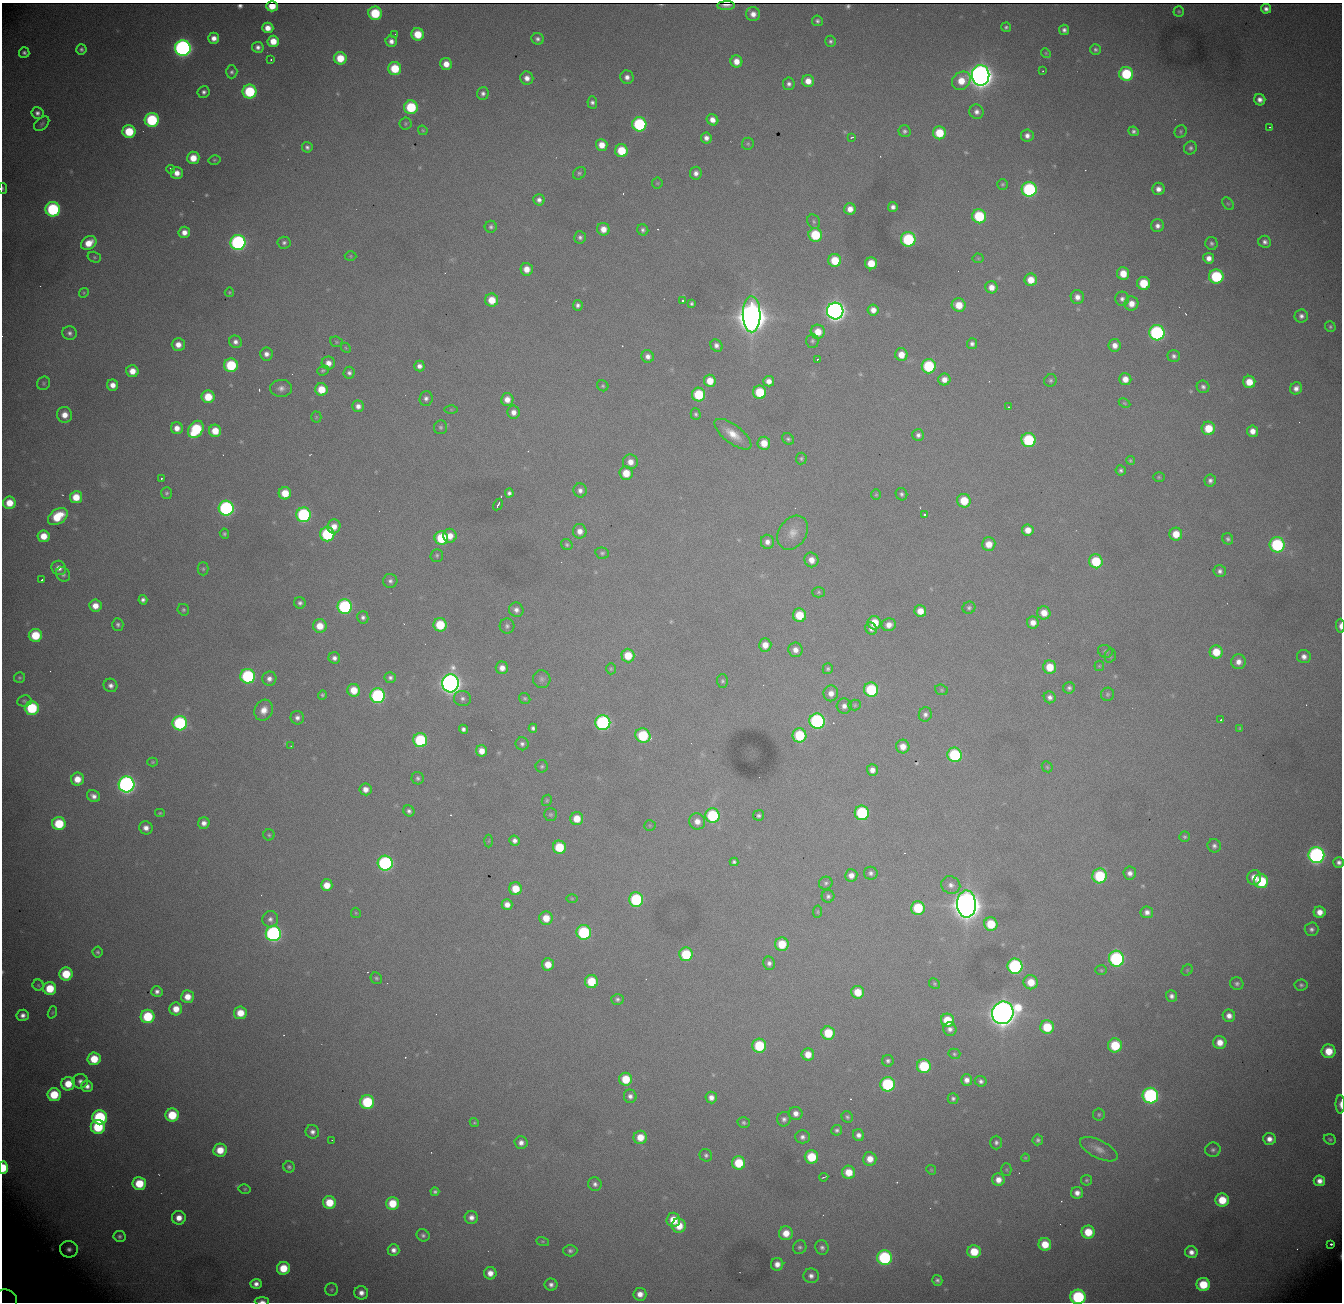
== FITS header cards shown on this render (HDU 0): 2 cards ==
NAXIS1  = 1340
NAXIS2  = 1300

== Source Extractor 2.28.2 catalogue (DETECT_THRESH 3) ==
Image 1340 x 1300 px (HDU 0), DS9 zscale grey, 1 PNG px = 1 image px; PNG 1344 x 1304 px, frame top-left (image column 1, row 1300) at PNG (2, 3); each listed source drawn as its Kron ellipse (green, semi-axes under 4 px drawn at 4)
Background 2060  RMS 24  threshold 73.3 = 3 sigma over >= 5 px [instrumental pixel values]
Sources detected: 547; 3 with non-positive FLUX_AUTO (blend fragments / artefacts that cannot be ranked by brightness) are neither listed nor drawn; of the other 544, the 500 brightest by FLUX_AUTO listed and drawn (44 fainter detections omitted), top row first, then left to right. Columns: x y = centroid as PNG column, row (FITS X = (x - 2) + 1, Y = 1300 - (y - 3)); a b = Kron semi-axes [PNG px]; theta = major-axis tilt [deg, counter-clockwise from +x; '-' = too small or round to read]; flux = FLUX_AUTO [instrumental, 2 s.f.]
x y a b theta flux
272 6 6 5 - 2.2e+04
726 6 9 3 1 9.7e+03
1266 9 5 5 - 8.1e+03
1179 11 5 5 - 2.5e+03
375 13 6 6 - 8.7e+04
753 14 7 7 - 1.4e+04
817 21 5 5 - 4.7e+03
1006 27 5 4 - 3.6e+03
268 28 5 5 - 1.8e+04
1064 30 5 5 - 6.0e+03
395 34 2 2 - 3.9e+03
418 34 6 6 - 4.4e+04
214 38 5 5 - 1.3e+04
538 39 6 5 - 5.8e+03
273 41 6 5 - 2.8e+04
391 41 6 5 - 9.8e+03
830 41 5 5 - 4.3e+03
258 47 5 5 - 7.6e+03
183 48 8 7 - 8.0e+05
81 49 5 5 - 4.7e+03
1095 49 5 5 - 4.2e+03
24 53 5 5 - 4.7e+03
1046 53 5 4 - 2.1e+03
340 58 6 6 - 4.4e+04
271 60 3 2 - 2.2e+03
736 61 6 6 - 1.9e+04
446 64 6 6 - 2.1e+04
395 69 6 6 - 6.2e+04
1043 71 2 2 - 2.7e+03
232 72 6 5 - 4.7e+03
1126 74 7 7 - 1.1e+05
981 75 10 8 -87 2.7e+06
627 77 7 6 - 9.7e+03
527 78 7 6 - 1.2e+04
808 81 6 6 - 1.9e+04
961 81 10 8 44 3.5e+04
789 84 6 6 - 6.2e+03
204 92 6 6 - 5.9e+03
250 92 7 7 - 1.4e+05
483 93 6 5 - 6.2e+03
1260 100 6 5 - 1.1e+04
592 103 6 4 -84 5.8e+03
411 107 7 7 - 1.0e+05
977 112 7 7 - 8.8e+03
37 113 6 6 - 6.8e+03
152 120 7 7 - 1.6e+05
712 120 6 5 - 1.3e+04
42 124 9 5 42 4.1e+03
405 124 6 6 - 2.8e+03
639 124 7 7 - 2.0e+05
1270 127 3 3 - 2.0e+03
423 130 5 4 - 2.3e+03
905 131 6 6 - 4.5e+03
1134 131 5 4 - 4.9e+03
1181 131 6 6 - 3.2e+03
129 132 6 6 - 7.2e+04
939 133 6 6 - 5.5e+04
1027 136 6 6 - 9.4e+03
852 137 3 2 - 2.0e+03
706 138 5 5 - 9.8e+03
748 144 6 6 - 2.9e+03
602 145 6 5 - 2.1e+04
307 147 5 5 - 5.3e+03
1190 148 7 6 - 5.0e+03
621 151 6 6 - 5.8e+04
193 158 6 6 - 3.0e+04
214 160 6 4 14 2.6e+03
171 169 4 3 - 4.3e+03
177 173 6 6 - 1.6e+04
579 173 7 5 43 3.6e+03
696 173 6 6 - 9.0e+03
657 183 5 5 - 2.3e+03
1002 184 5 5 - 2.9e+03
3 188 5 3 - 2.1e+03
1029 189 7 7 - 2.6e+05
1158 189 6 6 - 1.1e+04
539 200 6 5 - 7.1e+03
1228 204 7 5 -52 2.7e+03
893 207 5 5 - 7.3e+03
53 209 7 7 - 2.2e+05
850 209 6 5 - 1.6e+04
979 216 7 7 - 1.1e+05
814 222 7 6 - 4.2e+03
1157 226 6 6 - 8.9e+03
491 227 6 6 - 4.4e+03
603 229 6 6 - 1.8e+04
643 230 6 5 - 4.9e+03
184 232 6 5 - 1.4e+04
815 235 7 6 - 8.6e+04
580 237 6 6 - 5.3e+03
908 239 7 7 - 1.6e+05
238 242 7 7 - 4.3e+05
1265 242 6 6 - 6.9e+03
89 243 8 6 33 3.1e+04
284 243 6 6 - 5.0e+03
1211 243 6 6 - 4.4e+03
351 256 6 5 - 2.3e+03
94 257 7 5 -16 3.1e+03
978 258 5 5 - 2.1e+03
1209 258 5 5 - 1.2e+04
835 260 6 6 - 4.9e+04
871 263 6 6 - 3.6e+04
527 269 6 6 - 2.0e+04
1123 273 6 6 - 3.1e+04
1216 276 7 7 - 1.5e+05
1031 280 6 6 - 2.8e+04
1143 283 6 6 - 5.8e+04
991 287 6 6 - 1.6e+04
229 292 5 5 - 2.1e+03
84 293 5 4 - 2.0e+03
1077 297 7 6 - 1.2e+04
1122 299 7 7 - 7.1e+03
492 300 6 6 - 3.3e+04
683 301 4 3 - 3.7e+03
692 304 4 4 - 3.6e+03
1131 304 7 7 - 1.8e+04
578 305 5 5 - 5.7e+03
959 305 7 6 - 3.2e+04
873 310 5 5 - 1.3e+04
835 311 8 8 - 1.3e+06
752 314 18 9 -89 5.0e+06
1301 316 6 6 - 7.7e+03
1330 327 5 5 - 3.5e+03
818 332 7 7 - 2.8e+04
70 333 7 6 - 6.4e+03
1157 333 7 7 - 3.6e+05
812 341 7 6 - 4.1e+03
235 342 6 6 - 8.2e+03
336 342 6 5 - 2.6e+03
972 344 5 5 - 5.8e+03
178 345 6 6 - 1.7e+04
1115 345 6 6 - 1.4e+04
716 346 6 5 - 7.8e+03
346 348 5 4 - 2.3e+03
266 354 6 6 - 9.5e+03
901 355 6 6 - 2.4e+04
648 356 6 6 - 9.2e+03
1174 356 6 6 - 5.6e+03
817 360 4 2 - 2.8e+03
328 363 6 6 - 1.4e+04
231 365 7 7 - 1.1e+05
419 366 5 5 - 8.8e+03
929 366 7 7 - 1.3e+05
323 370 6 5 - 3.1e+03
132 371 6 6 - 2.2e+04
349 373 6 5 - 5.7e+03
1125 379 6 6 - 1.7e+04
944 380 6 6 - 1.5e+04
1050 380 6 6 - 3.9e+03
710 381 6 6 - 2.8e+04
769 381 5 5 - 1.2e+04
1249 382 6 6 - 3.0e+04
44 383 7 6 - 3.4e+03
113 385 5 5 - 1.5e+04
603 386 6 5 - 2.9e+03
1203 387 6 6 - 5.8e+03
281 388 11 8 0 9.9e+03
1296 388 6 6 - 1.0e+04
321 389 6 6 - 3.7e+04
760 392 6 6 - 7.7e+04
699 395 7 6 - 8.9e+04
208 397 6 6 - 4.4e+04
426 398 7 6 - 6.5e+03
507 399 6 6 - 1.5e+04
1124 403 6 4 -27 2.1e+03
358 406 6 5 - 1.0e+04
1008 407 3 2 - 1.9e+03
451 410 6 4 -1 2.2e+03
513 412 6 6 - 1.2e+04
696 414 6 5 - 3.6e+03
65 415 8 7 - 2.0e+04
316 417 5 5 - 2.1e+03
441 427 7 6 - 3.9e+03
177 428 6 6 - 1.5e+04
1208 428 7 6 - 4.5e+04
196 429 9 7 55 1.3e+05
215 431 6 6 - 3.2e+04
1252 431 5 5 - 1.6e+04
733 434 22 9 -37 3.0e+04
918 435 6 6 - 6.1e+03
788 439 6 5 - 3.8e+03
1028 440 7 7 - 1.4e+05
764 443 6 6 - 2.8e+04
801 459 6 5 - 3.3e+03
1130 460 4 4 - 2.5e+03
630 462 7 7 - 1.5e+04
1121 470 5 5 - 4.3e+03
626 473 7 6 - 3.4e+04
1159 477 6 5 - 2.5e+03
161 479 3 2 - 2.5e+03
1210 480 6 6 - 6.4e+03
580 490 7 6 - 7.8e+03
167 493 6 5 - 3.7e+03
285 493 6 6 - 3.8e+04
509 493 4 4 - 5.2e+03
901 494 6 5 - 4.4e+03
876 495 5 4 - 2.2e+03
76 497 6 6 - 3.5e+04
964 501 7 6 - 4.6e+04
9 503 6 6 - 3.3e+04
498 505 6 2 61 5.2e+03
226 508 7 7 - 3.7e+05
304 515 7 7 - 2.5e+05
924 515 3 3 - 6.8e+03
58 516 11 7 35 5.3e+04
334 526 7 6 - 1.7e+04
1028 530 6 5 - 1.8e+04
580 531 7 7 - 1.4e+04
793 533 18 13 56 2.2e+04
224 534 5 4 - 3.1e+03
327 534 7 7 - 1.6e+05
1176 534 6 6 - 3.1e+04
44 536 6 6 - 2.7e+04
450 536 7 6 - 1.9e+04
441 538 7 6 - 8.7e+04
1228 539 6 5 - 4.0e+03
767 542 7 6 - 1.0e+04
567 544 6 5 - 3.2e+03
989 544 7 6 - 2.3e+04
1277 545 7 7 - 2.0e+05
602 553 7 5 -13 3.6e+03
437 555 6 6 - 3.6e+03
811 560 7 7 - 1.6e+04
1096 561 7 6 - 7.9e+04
59 568 7 7 - 1.3e+04
203 569 6 5 - 3.1e+03
1220 571 6 6 - 6.3e+03
63 574 8 6 -44 5.2e+03
42 580 3 2 - 2.2e+03
390 581 7 7 - 6.1e+03
819 592 6 5 - 3.1e+03
143 600 5 4 - 5.7e+03
300 603 6 5 - 5.0e+03
95 606 6 6 - 2.0e+04
345 607 7 7 - 2.6e+05
969 608 6 6 - 4.1e+03
183 610 6 5 - 3.5e+03
516 610 7 7 - 8.7e+03
920 611 6 6 - 2.1e+04
1044 613 7 6 - 2.3e+04
799 615 7 6 - 4.9e+04
363 617 6 5 - 5.5e+03
874 623 6 6 - 4.0e+04
1033 623 6 6 - 1.4e+04
118 624 6 5 - 4.6e+03
440 625 6 6 - 6.9e+04
889 625 7 6 - 1.4e+04
320 626 7 7 - 3.0e+04
507 626 7 7 - 5.6e+03
1340 626 7 3 -89 8.9e+03
871 629 6 5 - 7.8e+03
35 635 6 6 - 6.5e+04
765 645 6 6 - 1.9e+04
795 650 7 7 - 1.2e+04
1105 651 7 6 - 4.2e+03
1216 652 6 6 - 4.1e+04
628 655 7 6 - 4.0e+04
1110 656 7 5 75 3.0e+03
1304 657 7 6 - 1.0e+04
334 658 6 5 - 7.4e+03
1238 662 7 7 - 1.2e+04
1099 666 5 5 - 2.1e+03
1050 667 6 6 - 4.0e+04
502 668 6 6 - 1.4e+04
611 669 5 4 - 2.4e+03
828 669 5 5 - 3.5e+03
248 676 7 7 - 2.2e+05
19 678 5 5 - 2.9e+03
390 678 5 5 - 5.5e+03
269 679 7 7 - 9.6e+03
542 679 9 8 - 6.1e+03
722 681 6 5 - 3.7e+03
450 683 9 8 - 1.4e+06
111 685 7 6 - 8.3e+03
1069 688 6 5 - 4.8e+03
354 690 6 6 - 3.3e+04
871 690 7 7 - 1.3e+05
941 690 6 5 - 2.9e+03
831 693 8 7 - 1.3e+04
1107 694 7 6 - 3.5e+03
322 695 5 4 - 3.0e+03
378 696 7 7 - 3.0e+05
1050 697 6 5 - 7.2e+03
462 698 8 7 - 7.2e+03
525 698 6 5 - 3.1e+03
24 701 7 5 8 3.4e+03
855 705 6 5 - 2.8e+03
844 706 7 7 - 1.0e+04
32 708 7 7 - 1.3e+05
264 710 11 9 65 1.9e+04
925 714 7 6 - 6.5e+03
297 718 7 6 - 7.9e+03
1221 719 3 2 - 3.3e+03
817 721 8 7 - 3.2e+05
180 723 7 7 - 2.1e+05
603 723 7 7 - 3.1e+05
533 728 4 4 - 5.0e+03
1240 728 4 3 - 2.1e+03
463 729 5 4 - 5.7e+03
799 735 7 7 - 9.5e+04
643 736 8 7 - 1.1e+05
420 740 7 7 - 1.5e+05
522 744 6 6 - 5.6e+03
291 746 3 2 - 3.1e+03
903 746 7 6 - 1.8e+04
481 751 6 5 - 1.9e+04
955 755 7 7 - 1.5e+05
153 762 5 4 - 2.3e+03
542 766 6 6 - 3.6e+03
1047 767 6 5 - 2.3e+03
872 770 5 5 - 1.2e+04
418 778 6 6 - 4.2e+03
77 779 6 6 - 2.6e+04
126 784 8 8 - 8.1e+05
365 789 6 6 - 1.3e+04
93 796 7 5 -33 9.2e+03
547 800 6 4 61 2.6e+03
409 811 6 5 - 5.3e+03
160 813 5 4 - 2.2e+03
862 813 7 7 - 1.7e+05
550 814 6 6 - 3.4e+03
759 815 5 5 - 4.5e+03
712 816 7 7 - 1.4e+05
577 819 6 6 - 3.0e+04
697 821 8 8 - 1.5e+04
204 823 6 5 - 1.0e+04
59 824 7 6 - 8.0e+04
650 825 6 5 - 2.6e+03
146 828 7 6 - 1.2e+04
269 835 5 5 - 3.0e+03
1185 837 5 5 - 3.3e+03
489 841 6 4 88 2.4e+03
514 841 5 5 - 7.4e+03
1214 846 7 6 - 6.0e+03
559 847 7 6 - 6.9e+04
1316 855 8 8 - 6.1e+05
734 862 4 4 - 3.9e+03
1339 862 5 5 - 7.0e+03
385 863 7 7 - 3.6e+05
871 873 7 6 - 5.7e+03
1130 873 6 6 - 9.5e+03
851 875 6 6 - 1.3e+04
1100 876 7 7 - 1.2e+05
1254 877 7 7 - 1.9e+04
1261 881 7 7 - 9.9e+04
826 883 7 6 - 4.2e+03
327 885 6 6 - 2.4e+04
951 885 10 8 -23 1.0e+04
515 889 6 6 - 3.9e+04
828 896 6 6 - 5.2e+03
572 899 6 4 0 2.1e+03
636 899 7 7 - 1.5e+05
507 904 5 5 - 1.3e+04
966 904 14 9 -89 4.1e+06
918 908 7 7 - 8.1e+04
818 912 6 4 83 2.3e+03
1147 912 6 6 - 9.2e+03
1320 912 6 5 - 1.7e+04
356 913 5 5 - 2.1e+03
546 918 6 6 - 2.9e+04
270 919 8 8 - 8.0e+03
991 924 7 6 - 5.4e+04
1311 929 7 7 - 6.3e+03
584 932 7 7 - 1.8e+05
273 934 7 7 - 4.9e+05
782 944 7 6 - 4.8e+04
98 952 5 5 - 3.4e+03
686 954 7 6 - 9.1e+04
1116 959 8 7 - 3.1e+05
769 963 7 6 - 6.8e+03
548 964 6 6 - 2.6e+04
1015 966 7 7 - 2.9e+05
1101 970 6 5 - 2.5e+03
1187 970 6 5 - 2.4e+03
66 974 6 6 - 6.2e+04
376 978 6 5 - 3.0e+03
591 981 6 6 - 5.8e+04
1031 982 7 7 - 3.3e+04
934 983 6 5 - 2.6e+03
1237 984 6 6 - 5.0e+03
38 985 5 5 - 2.6e+03
1301 985 6 5 - 4.0e+03
50 988 6 6 - 5.6e+04
157 991 5 5 - 7.3e+03
858 992 6 6 - 3.6e+04
1172 996 6 5 - 7.2e+03
187 997 6 6 - 2.3e+04
617 999 6 5 - 4.3e+03
176 1009 6 6 - 2.3e+04
52 1012 6 4 70 2.2e+03
240 1013 6 6 - 3.1e+04
1003 1013 11 10 - 3.2e+06
23 1015 6 5 - 9.2e+03
148 1016 7 7 - 8.9e+04
1229 1016 6 6 - 1.2e+04
947 1020 6 6 - 5.3e+04
1047 1027 7 6 - 6.3e+04
950 1029 7 6 - 8.0e+03
828 1033 6 6 - 5.9e+04
1220 1042 6 6 - 2.1e+04
1115 1045 7 7 - 7.9e+04
759 1046 7 7 - 9.6e+04
1329 1051 7 7 - 3.8e+04
808 1054 6 6 - 2.2e+04
954 1054 6 5 - 2.9e+03
94 1059 6 6 - 4.8e+04
888 1061 6 5 - 4.7e+03
924 1066 7 7 - 9.8e+04
626 1079 6 6 - 5.0e+04
967 1080 6 5 - 1.1e+04
80 1081 8 7 - 8.4e+03
981 1081 6 5 - 5.9e+03
68 1084 7 6 - 3.8e+04
887 1084 7 7 - 1.7e+05
87 1086 6 5 - 9.6e+03
54 1095 6 6 - 6.4e+04
630 1096 6 6 - 7.4e+03
1150 1096 8 7 - 4.0e+05
711 1097 6 5 - 1.1e+04
953 1098 5 5 - 4.5e+03
367 1102 7 7 - 1.2e+05
1340 1104 9 4 90 9.2e+03
796 1113 7 6 - 1.1e+04
1099 1114 6 6 - 3.4e+03
172 1115 6 6 - 6.8e+04
100 1117 7 7 - 2.0e+05
847 1117 6 5 - 4.0e+03
784 1119 7 6 - 6.5e+03
474 1123 5 4 - 2.2e+03
744 1123 6 5 - 3.9e+03
98 1127 7 7 - 1.0e+05
837 1130 5 5 - 4.5e+03
312 1132 7 6 - 8.0e+03
858 1135 6 5 - 8.9e+03
640 1137 7 6 - 2.8e+04
802 1137 7 6 - 7.3e+03
1269 1139 6 6 - 1.3e+04
1330 1139 6 5 - 3.5e+03
332 1140 3 2 - 2.1e+03
1038 1140 5 5 - 4.6e+03
996 1142 7 5 90 5.2e+03
521 1143 6 6 - 9.5e+03
1099 1149 20 9 -27 1.6e+04
220 1150 6 6 - 3.4e+04
1213 1150 7 7 - 5.7e+03
706 1155 6 6 - 4.7e+03
811 1157 7 6 - 6.7e+04
1025 1158 4 3 - 2.1e+03
870 1159 7 6 - 2.2e+04
739 1163 7 6 - 6.5e+04
289 1167 5 5 - 4.2e+03
3 1168 6 4 89 5.1e+04
931 1170 5 4 - 2.0e+03
1006 1170 6 5 - 2.5e+03
849 1172 6 6 - 3.4e+04
824 1177 5 2 - 1.9e+03
998 1180 6 6 - 1.6e+04
1086 1180 5 5 - 3.1e+03
1319 1181 6 5 - 1.3e+04
139 1183 7 6 - 5.8e+04
595 1184 7 6 - 6.5e+03
245 1189 6 4 -12 2.7e+03
435 1192 4 4 - 4.0e+03
1077 1193 6 6 - 1.1e+04
1222 1200 6 6 - 4.9e+04
329 1202 6 6 - 4.6e+04
392 1203 6 6 - 4.7e+04
471 1217 6 6 - 1.1e+04
179 1218 7 7 - 1.9e+04
673 1220 7 6 - 3.7e+04
679 1226 7 7 - 3.5e+04
1088 1232 6 6 - 4.4e+04
786 1233 7 7 - 2.7e+04
423 1235 7 6 - 4.9e+03
119 1236 6 5 - 4.2e+03
543 1241 6 4 -18 2.2e+03
1045 1244 6 6 - 3.7e+04
1331 1244 3 3 - 7.2e+03
800 1247 7 6 - 4.6e+03
822 1248 7 6 - 6.1e+03
69 1249 9 8 - 9.5e+03
393 1250 6 6 - 9.8e+03
570 1251 7 5 0 5.0e+03
974 1252 6 6 - 4.8e+04
1191 1252 6 6 - 1.1e+04
884 1258 7 7 - 2.3e+05
777 1264 6 6 - 1.4e+04
283 1268 6 6 - 4.8e+04
490 1273 6 6 - 1.6e+04
811 1276 8 7 - 8.9e+03
937 1280 5 5 - 4.8e+03
256 1284 5 5 - 9.6e+03
551 1285 6 6 - 7.7e+03
1203 1285 6 6 - 6.0e+04
331 1290 6 6 - 3.2e+03
361 1293 7 6 - 1.2e+04
640 1294 6 6 - 1.5e+04
1078 1297 7 7 - 2.1e+05
6 1300 12 10 -25 9.5e+03
262 1301 7 3 0 6.3e+03
At the frame edge (FLAGS 8, measured only in part): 7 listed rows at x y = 3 188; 1340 626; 1339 862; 1340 1104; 3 1168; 1078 1297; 262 1301
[44 fainter detections neither listed nor drawn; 3 non-positive-flux detections neither listed nor drawn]